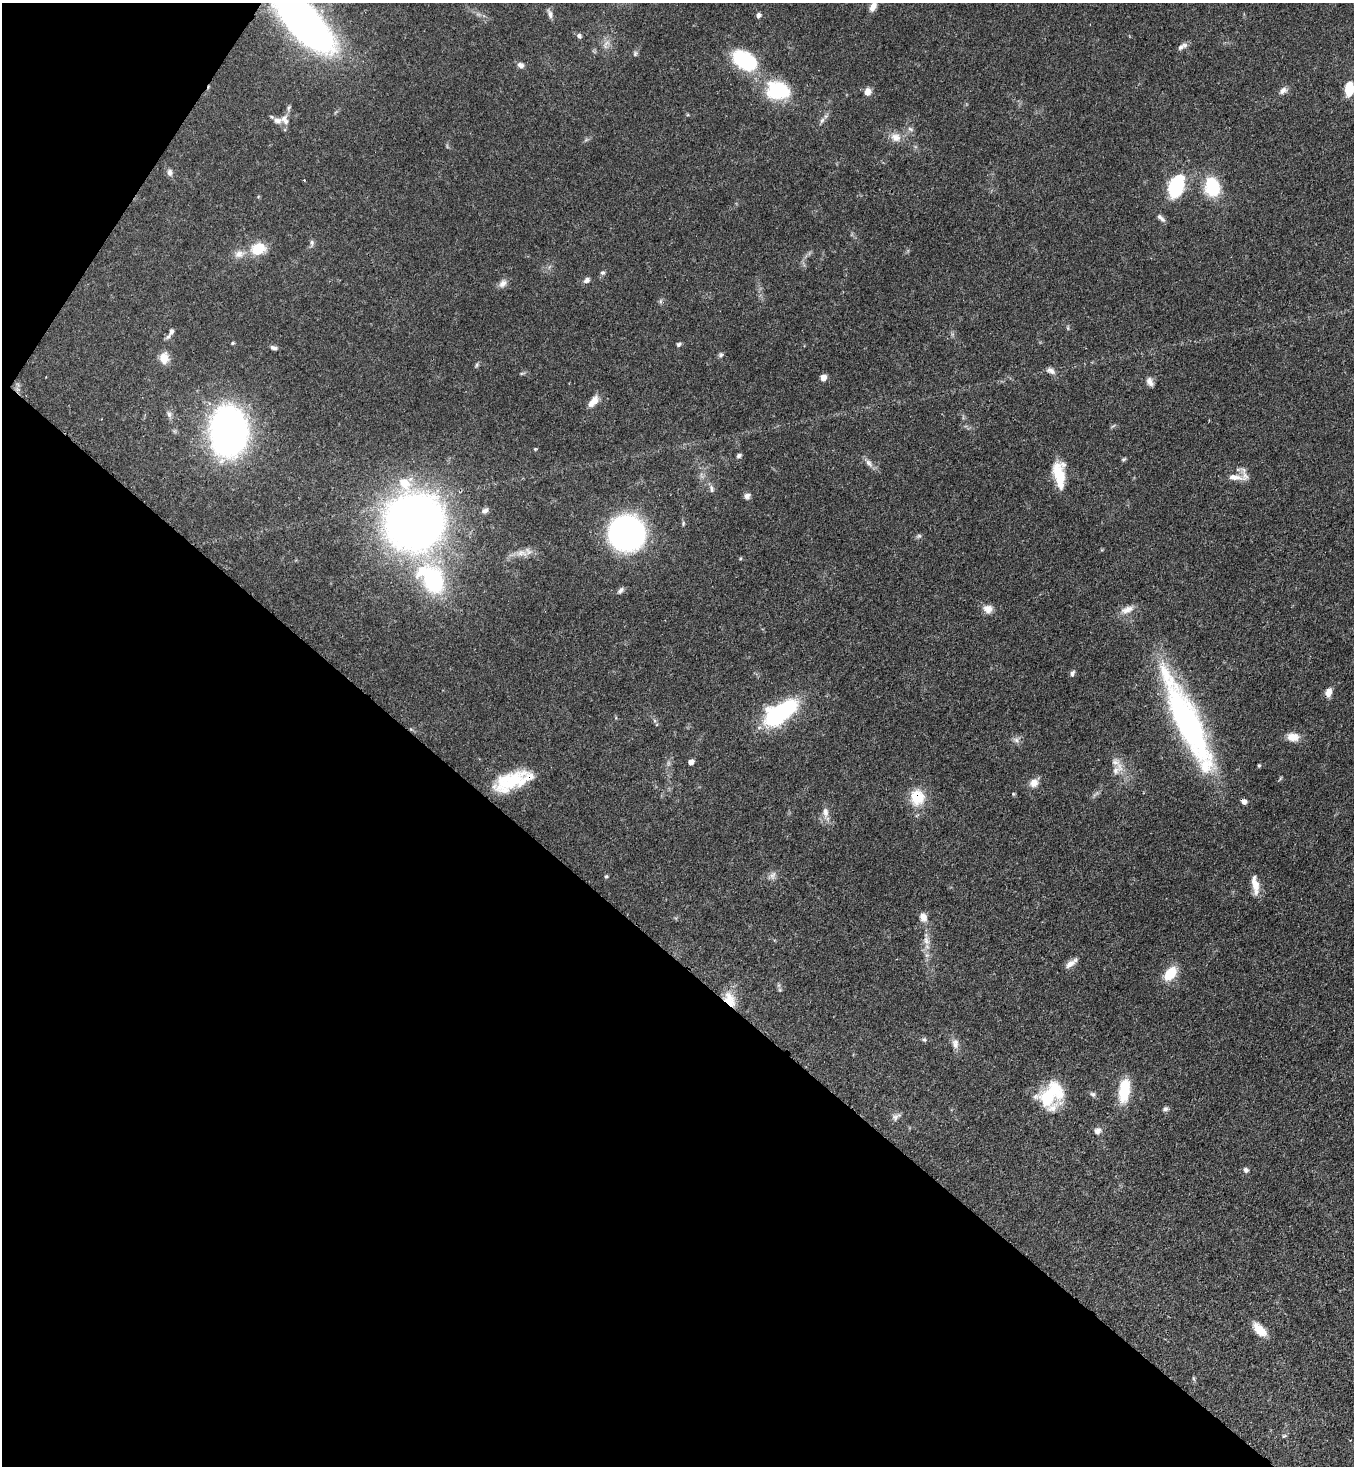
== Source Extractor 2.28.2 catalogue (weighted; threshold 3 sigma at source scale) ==
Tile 9 of 4 x 4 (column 1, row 3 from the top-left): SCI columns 364-1715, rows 1524-2987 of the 5996 x 5974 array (HDU 1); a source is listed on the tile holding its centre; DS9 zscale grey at full resolution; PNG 1356 x 1468 px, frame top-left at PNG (2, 3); no overlay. Shown black and unused: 37% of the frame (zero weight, under 3 of 4 exposures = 7% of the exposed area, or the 3 px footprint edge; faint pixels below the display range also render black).
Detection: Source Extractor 2.28.2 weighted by HDU 2 'WHT'; one run over the whole footprint, this tile lists its part. Background 0.0681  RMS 0.0035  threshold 0.0158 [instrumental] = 3 sigma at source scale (4.5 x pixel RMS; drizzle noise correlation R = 1.50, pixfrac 1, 0.05/0.05 arcsec/px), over >= 5 px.
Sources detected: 105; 2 inside a brighter object's white glare — not listed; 5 inside a brighter listed object's ellipse — not listed separately; the other 98 listed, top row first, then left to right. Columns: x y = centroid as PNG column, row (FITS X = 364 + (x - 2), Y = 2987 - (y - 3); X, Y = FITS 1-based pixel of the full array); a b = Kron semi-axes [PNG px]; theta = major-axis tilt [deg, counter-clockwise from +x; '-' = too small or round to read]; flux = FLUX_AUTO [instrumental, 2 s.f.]
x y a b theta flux
873 6 12 7 63 2.6
550 14 12 6 -67 1.4
758 15 7 6 - 0.94
304 22 50 20 -48 240
579 36 6 6 - 0.93
606 43 10 4 30 1.1
1180 47 12 7 38 1.5
635 54 8 6 88 0.74
744 60 29 19 -33 24
521 65 8 7 - 1.5
1349 89 14 8 85 8.1
1283 91 10 8 33 1.7
867 92 9 8 - 2.4
777 93 28 19 27 19
289 108 7 4 70 0.66
277 120 14 8 8 2.1
822 120 9 5 62 1
910 129 8 5 -36 0.94
895 137 15 12 -24 3.6
170 172 10 7 -84 1.2
1176 187 17 10 69 33
1212 187 20 15 -79 18
1161 218 13 5 -45 1.3
312 243 10 5 83 0.96
258 249 18 13 17 8.2
239 254 14 10 9 3
602 273 6 6 - 0.73
587 280 8 6 39 1.2
503 283 12 9 49 1.9
660 301 7 4 89 0.61
1068 328 6 3 -71 0.44
171 331 10 6 63 1.4
233 343 5 4 - 0.42
678 344 6 5 - 0.73
274 348 8 5 -19 1
720 355 7 6 - 0.75
164 358 14 11 88 4
477 365 7 4 71 0.59
1051 371 11 7 -33 1.7
522 373 9 3 13 0.55
823 378 6 5 - 2.5
1150 382 11 7 -61 1.7
593 401 16 8 50 3.4
169 414 10 6 -75 1.2
1113 426 8 3 31 0.5
228 431 32 23 -89 210
535 449 4 4 - 0.36
739 456 7 5 35 0.83
1124 459 6 4 27 0.5
869 463 13 7 -48 1.8
1059 474 31 12 -83 10
1235 477 23 8 -8 3.9
711 489 11 6 -72 1.3
747 496 8 7 - 1.3
485 511 9 6 31 1.3
414 522 36 35 - 410
626 533 23 23 - 130
919 536 8 5 16 0.74
522 553 18 9 -4 3.4
433 580 35 25 -72 37
621 590 10 6 43 1
988 609 12 11 - 2.7
1127 610 19 9 21 3.2
1072 673 8 5 69 0.98
1328 692 9 6 78 2.9
780 713 32 14 33 51
1187 721 123 25 -65 92
1293 737 16 10 -4 3.7
1016 740 10 7 -48 1.4
691 762 5 4 - 2.4
1259 765 5 4 - 0.43
1117 769 20 10 48 3.5
509 781 41 18 28 16
1034 783 12 10 45 2.8
1013 794 5 4 - 0.44
917 797 21 18 89 9.3
1244 802 5 5 - 1.8
825 812 16 8 -86 2.7
773 875 12 8 72 1.6
606 876 5 4 - 0.42
1255 885 25 8 -82 4.6
923 917 11 8 -70 2.6
926 940 13 8 -74 2.5
1071 963 18 7 37 2.4
1170 973 17 11 50 7.9
730 999 21 12 -63 6.4
924 1040 7 5 -40 0.67
955 1043 14 9 -86 2.2
1124 1091 26 12 83 13
1051 1094 33 21 40 19
1093 1094 8 6 -27 0.95
1165 1109 8 6 14 0.99
896 1116 14 7 33 1.5
1097 1131 10 9 - 1.8
1246 1170 6 5 - 1.1
1259 1330 18 9 -45 5.5
1193 1378 6 4 -71 0.43
1284 1436 6 5 - 0.55
Overlapping masked pixels (flux is a lower limit): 6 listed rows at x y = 304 22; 1328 692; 1187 721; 509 781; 917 797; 730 999
Isophote crosses this tile's border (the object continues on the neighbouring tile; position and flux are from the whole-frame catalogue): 3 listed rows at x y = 873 6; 304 22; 1349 89